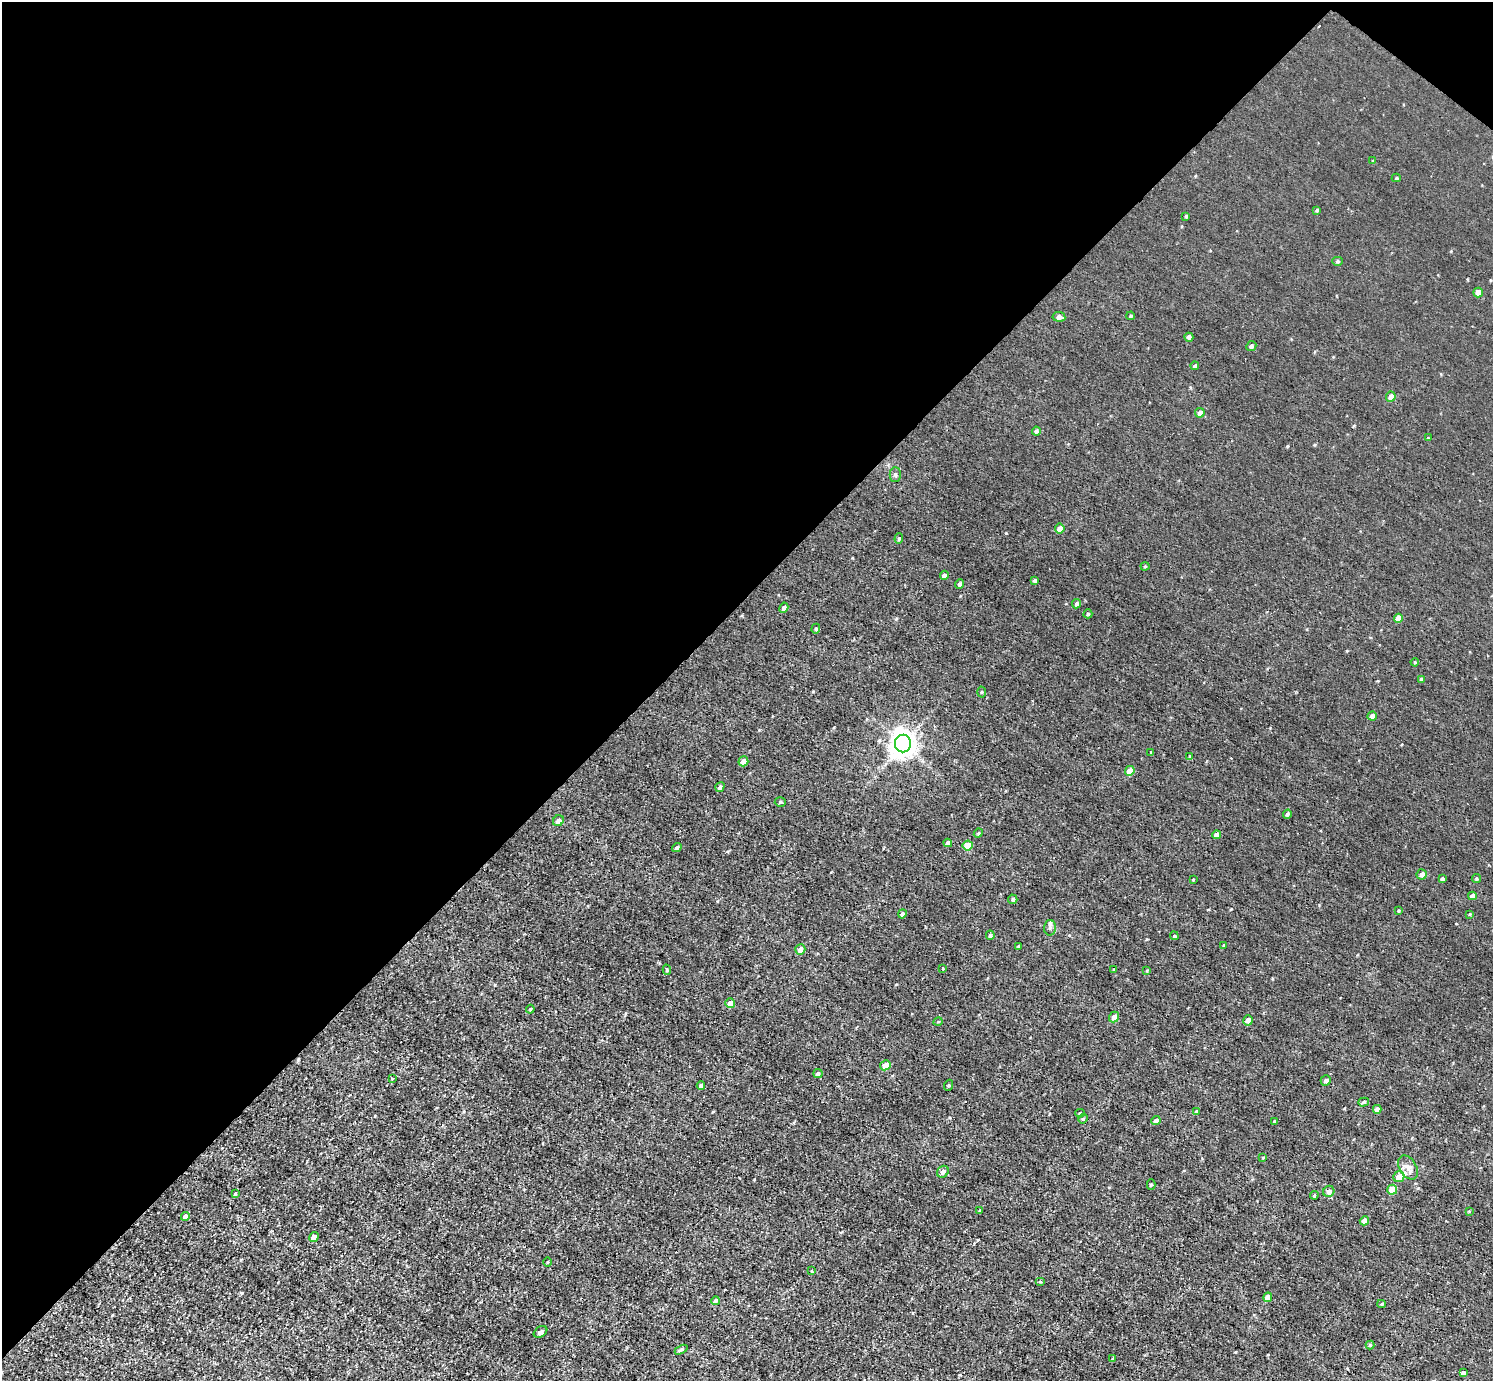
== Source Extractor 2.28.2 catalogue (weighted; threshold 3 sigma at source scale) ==
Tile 2 of 4 x 4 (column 2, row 1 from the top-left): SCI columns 1493-2983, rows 4294-5672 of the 5968 x 5970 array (HDU 1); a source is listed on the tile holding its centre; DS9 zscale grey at full resolution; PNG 1495 x 1383 px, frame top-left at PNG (2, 2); each listed source drawn as its Kron ellipse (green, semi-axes under 4 px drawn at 4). Shown black and unused: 44% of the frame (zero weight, under 3 of 4 exposures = <1% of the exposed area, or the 3 px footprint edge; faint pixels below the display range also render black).
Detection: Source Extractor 2.28.2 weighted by HDU 2 'WHT'; one run over the whole footprint, this tile lists its part. Background 0.00451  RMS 0.0066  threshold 0.0299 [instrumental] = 3 sigma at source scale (4.5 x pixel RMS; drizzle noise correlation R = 1.50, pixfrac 1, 0.05/0.05 arcsec/px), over >= 5 px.
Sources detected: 110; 1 cosmic-ray / hot-pixel residue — neither listed nor drawn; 2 inside a brighter listed object's ellipse — not listed separately; the other 107 listed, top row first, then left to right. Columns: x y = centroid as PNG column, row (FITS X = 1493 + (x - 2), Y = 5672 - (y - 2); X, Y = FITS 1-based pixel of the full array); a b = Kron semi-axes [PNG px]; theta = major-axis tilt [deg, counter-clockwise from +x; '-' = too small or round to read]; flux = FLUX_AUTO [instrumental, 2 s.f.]
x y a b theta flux
1373 161 4 4 - 0.64
1396 178 4 4 - 0.85
1317 210 4 3 - 0.68
1186 216 4 3 - 0.67
1337 261 5 4 - 0.89
1478 293 5 4 - 5.1
1131 316 4 3 - 0.83
1059 317 6 5 - 3
1189 337 4 4 - 2.3
1251 346 5 5 - 1.6
1195 366 4 4 - 1.2
1391 397 5 5 - 4.3
1200 413 5 4 - 3.5
1036 431 4 4 - 1.4
1428 438 4 4 - 0.54
895 474 7 5 89 1.4
1060 529 5 5 - 5.2
899 539 5 4 - 0.82
1145 566 4 4 - 0.68
944 575 4 4 - 2.1
1035 580 4 4 - 1.4
959 584 5 4 - 1.5
1077 604 5 4 - 1.6
784 608 5 4 - 1.9
1088 614 4 4 - 0.92
1398 618 4 4 - 6.1
816 629 5 4 - 0.88
1415 662 4 3 - 0.64
1421 679 4 4 - 0.87
981 692 5 3 - 0.76
1372 716 4 4 - 2.3
903 744 9 8 - 760
1151 752 4 4 - 0.59
1190 756 4 3 - 1.3
743 761 5 5 - 5.2
1130 771 5 4 - 8.8
720 787 5 4 - 1.6
780 802 5 4 - 0.96
1287 814 4 3 - 1.3
558 821 6 5 - 3.2
978 833 5 4 - 0.71
1216 835 4 4 - 4.1
948 843 4 4 - 2.7
968 845 5 5 - 12
677 847 5 4 - 1.5
1422 874 5 5 - 3.3
1442 879 3 3 - 1.2
1476 879 4 4 - 0.94
1193 880 4 3 - 0.62
1472 896 4 4 - 3.3
1013 899 4 4 - 1.4
1398 911 4 3 - 0.65
902 914 4 4 - 1.8
1470 914 3 3 - 0.63
1050 928 8 6 88 1.8
990 935 5 4 - 1.5
1174 936 4 4 - 0.87
1224 945 4 3 - 0.55
1018 946 4 3 - 0.55
800 949 5 5 - 4.5
943 968 3 2 - 0.48
1114 969 3 2 - 0.56
667 970 5 4 - 0.95
1147 971 4 3 - 0.55
730 1003 5 5 - 3.4
530 1009 4 4 - 0.84
1114 1017 5 5 - 3.4
1248 1020 5 5 - 3.4
938 1022 5 3 - 0.63
885 1065 5 5 - 6.5
818 1073 4 4 - 1.7
392 1078 4 3 - 0.6
1326 1080 5 5 - 2.2
949 1085 5 3 - 0.56
701 1086 4 4 - 2.9
1364 1102 5 4 - 1.2
1377 1109 4 4 - 3.6
1197 1112 4 4 - 1.4
1080 1113 4 4 - 0.88
1083 1119 5 4 - 0.87
1156 1120 4 4 - 2
1275 1121 3 3 - 0.87
1263 1158 4 3 - 0.5
1408 1168 13 8 -58 4.2
943 1172 6 5 - 2.4
1399 1177 6 5 - 7.5
1151 1184 5 4 - 0.97
1392 1190 5 5 - 13
1329 1191 6 5 - 2.7
235 1194 3 3 - 0.67
1314 1195 4 3 - 0.85
980 1211 4 3 - 0.74
1469 1211 3 3 - 0.48
185 1216 4 4 - 4.1
1364 1221 4 4 - 4.3
314 1237 5 4 - 5.5
547 1262 5 3 - 0.63
812 1271 4 3 - 0.48
1040 1282 5 3 - 0.64
1268 1297 5 4 - 5.2
715 1301 4 4 - 1.1
1382 1304 4 4 - 0.73
540 1332 7 5 34 2.4
1370 1345 4 4 - 0.92
681 1350 7 4 28 1.2
1113 1359 3 3 - 1
1463 1373 4 4 - 2.3
Unlisted compact peaks at least as high as the median listed source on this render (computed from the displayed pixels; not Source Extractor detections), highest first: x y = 1006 533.